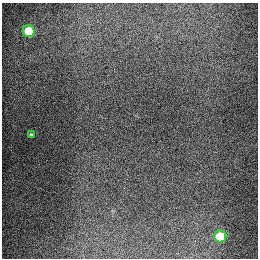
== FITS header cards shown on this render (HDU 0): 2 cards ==
NAXIS1  =                  256
NAXIS2  =                  256

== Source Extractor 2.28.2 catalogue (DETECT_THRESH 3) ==
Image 256 x 256 px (HDU 0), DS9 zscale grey, 1 PNG px = 1 image px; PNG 260 x 260 px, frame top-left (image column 1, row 256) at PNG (2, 3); each listed source drawn as its Kron ellipse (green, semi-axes under 4 px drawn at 4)
Background 1270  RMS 26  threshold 78.7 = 3 sigma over >= 5 px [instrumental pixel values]
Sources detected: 3; all 3 listed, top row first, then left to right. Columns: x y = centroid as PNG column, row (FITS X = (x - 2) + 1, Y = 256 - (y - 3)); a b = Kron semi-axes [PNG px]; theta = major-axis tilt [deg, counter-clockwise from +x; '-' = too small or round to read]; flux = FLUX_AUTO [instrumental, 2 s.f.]
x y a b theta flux
29 31 6 5 - 74000
31 135 4 2 - 1900
220 236 6 6 - 57000